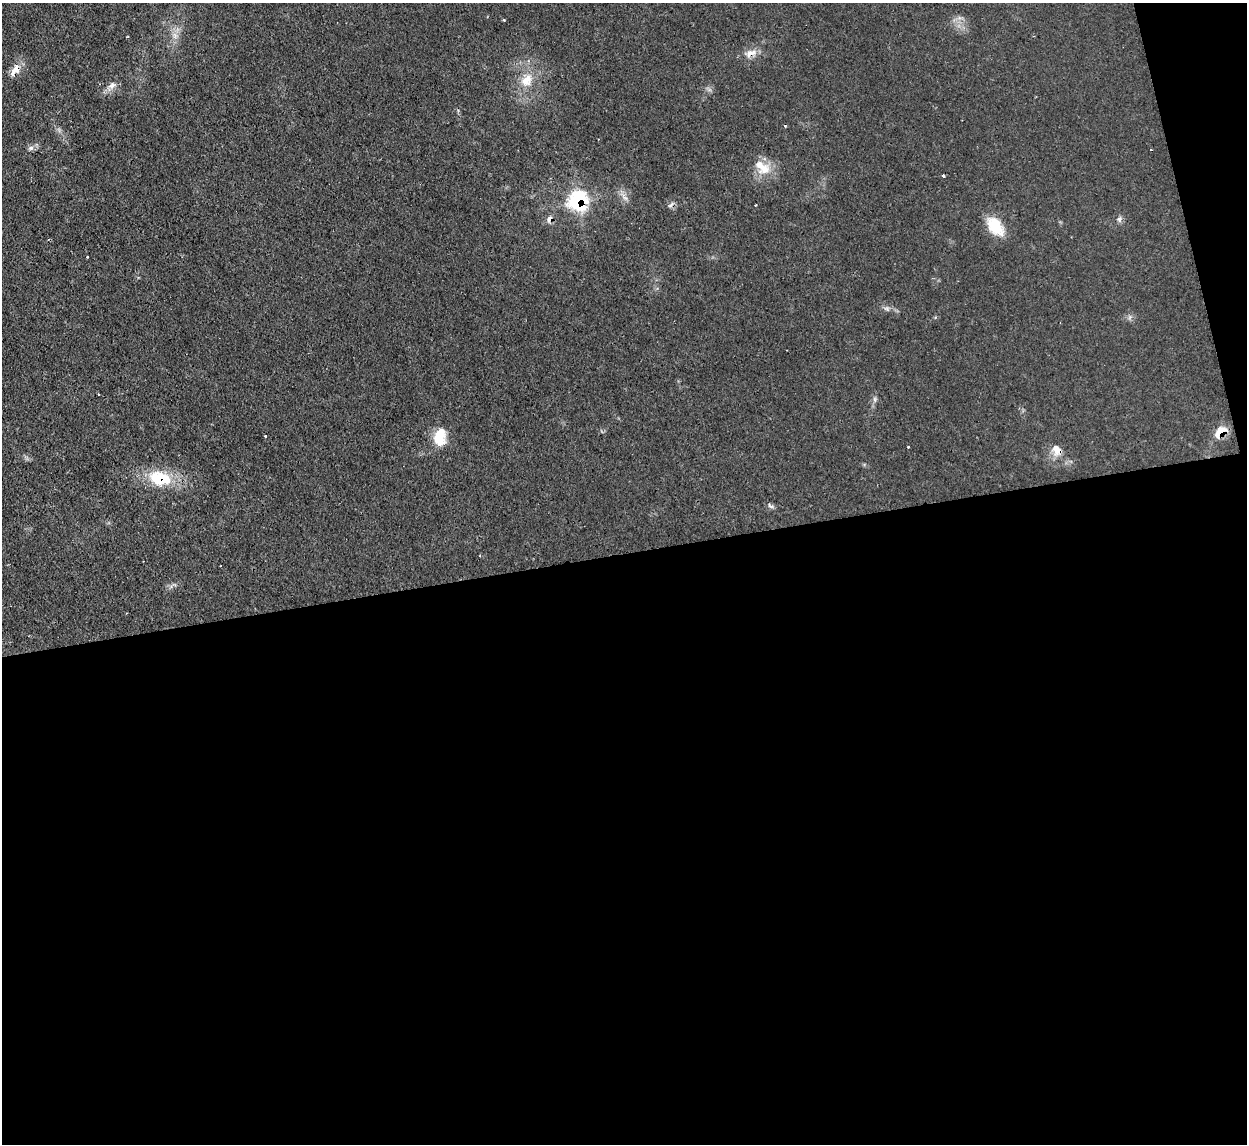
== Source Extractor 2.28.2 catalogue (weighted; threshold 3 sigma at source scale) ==
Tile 16 of 4 x 4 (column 4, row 4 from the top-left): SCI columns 3736-4980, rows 138-1279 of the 4980 x 4962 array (HDU 1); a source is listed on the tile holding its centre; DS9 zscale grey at full resolution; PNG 1249 x 1146 px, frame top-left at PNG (2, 3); no overlay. Shown black and unused: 54% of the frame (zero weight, under 2 of 3 exposures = <1% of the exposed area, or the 3 px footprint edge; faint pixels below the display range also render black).
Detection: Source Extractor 2.28.2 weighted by HDU 2 'WHT'; one run over the whole footprint, this tile lists its part. Background 0.0276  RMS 0.0044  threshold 0.0199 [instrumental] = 3 sigma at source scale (4.5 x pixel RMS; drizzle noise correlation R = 1.50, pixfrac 1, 0.05/0.05 arcsec/px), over >= 5 px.
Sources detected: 25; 2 cosmic-ray / hot-pixel residue — not listed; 1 inside a brighter listed object's ellipse — not listed separately; the other 22 listed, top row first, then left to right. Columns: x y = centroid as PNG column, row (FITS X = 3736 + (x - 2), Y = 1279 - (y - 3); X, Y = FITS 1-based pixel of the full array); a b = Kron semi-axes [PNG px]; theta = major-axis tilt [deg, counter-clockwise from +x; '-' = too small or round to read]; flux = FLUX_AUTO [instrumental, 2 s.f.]
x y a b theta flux
504 20 3 2 - 0.56
751 53 18 7 21 3.5
15 70 19 9 56 4.3
526 80 18 13 63 7.2
112 85 10 7 26 2.3
31 148 7 6 - 1.2
764 168 17 15 -52 7.5
943 176 3 3 - 1.1
625 198 7 4 -19 1.1
578 201 13 11 63 46
670 205 9 3 34 0.88
755 205 3 2 - 0.6
549 219 8 6 58 1.9
1119 219 7 4 45 0.99
995 226 25 14 -55 12
1220 432 15 10 42 7.2
265 436 3 2 - 1.2
440 437 23 14 84 10
908 447 3 3 - 0.72
1057 450 15 11 -62 4.3
160 478 28 17 -9 18
770 506 10 5 -38 1.1
Overlapping masked pixels (flux is a lower limit): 7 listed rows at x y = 751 53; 15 70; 578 201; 549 219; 1220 432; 1057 450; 160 478